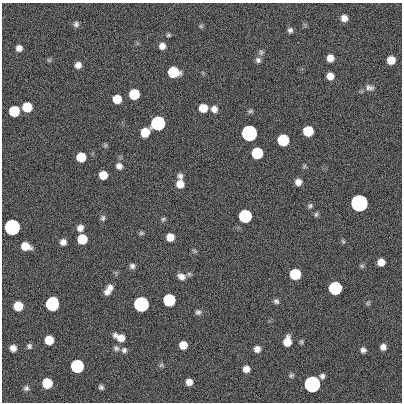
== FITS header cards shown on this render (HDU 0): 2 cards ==
NAXIS1  =                  400
NAXIS2  =                  400

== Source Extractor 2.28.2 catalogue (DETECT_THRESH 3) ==
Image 400 x 400 px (HDU 0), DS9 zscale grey, 1 PNG px = 1 image px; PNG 404 x 404 px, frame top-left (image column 1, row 400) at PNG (2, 3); no overlay
Background 0.642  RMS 34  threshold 101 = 3 sigma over >= 5 px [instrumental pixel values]
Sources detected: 88; all 88 listed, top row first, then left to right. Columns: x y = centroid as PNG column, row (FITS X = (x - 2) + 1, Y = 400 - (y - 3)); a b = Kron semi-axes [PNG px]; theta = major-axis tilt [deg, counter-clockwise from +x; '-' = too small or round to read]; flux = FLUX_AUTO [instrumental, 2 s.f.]
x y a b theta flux
344 18 7 7 - 1.6e+04
76 24 7 6 - 6.6e+03
201 26 6 5 - 3.4e+03
290 30 6 6 - 6.7e+03
168 35 6 4 18 3.6e+03
162 46 7 7 - 1.4e+04
19 48 7 6 - 1.2e+04
261 52 8 6 60 5.8e+03
330 58 6 6 - 1.8e+04
49 60 7 4 -44 3.2e+03
258 60 8 7 - 7.4e+03
391 60 7 6 - 3.2e+04
78 65 7 6 - 1.4e+04
173 72 8 7 - 1.2e+05
330 76 6 6 - 1.9e+04
369 87 12 8 -9 1.1e+04
134 94 7 7 - 1.2e+05
117 99 7 7 - 4.7e+04
27 107 7 7 - 7.2e+04
203 108 7 7 - 3.8e+04
214 109 8 7 - 1.4e+04
14 111 7 7 - 1.2e+05
250 111 8 5 1 4.3e+03
158 123 7 7 - 1.0e+06
308 131 7 7 - 9.1e+04
145 132 8 7 - 4.9e+04
249 133 7 7 - 3.5e+06
283 140 7 7 - 2.1e+05
105 145 6 5 - 3.6e+03
257 153 7 7 - 1.9e+05
81 157 7 7 - 5.7e+04
119 166 8 8 - 1.1e+04
103 175 7 6 - 3.5e+04
180 176 7 6 - 8.0e+03
298 182 6 6 - 1.5e+04
180 184 8 7 - 2.4e+04
359 203 7 7 - 1.1e+07
310 206 7 6 - 5.0e+03
316 214 7 5 72 4.1e+03
245 216 7 7 - 5.4e+05
103 218 8 6 77 5.7e+03
163 219 7 5 45 4.1e+03
12 227 7 7 - 2.9e+06
80 228 8 7 - 1.3e+04
141 233 7 5 13 4.0e+03
170 237 6 6 - 2.7e+04
82 239 7 7 - 7.7e+04
343 241 6 5 - 3.2e+03
63 242 6 6 - 1.2e+04
25 246 8 6 -16 3.6e+04
194 251 7 4 -45 3.5e+03
381 262 6 6 - 2.1e+04
132 266 7 6 - 7.5e+03
362 266 6 5 - 3.7e+03
295 274 7 7 - 1.4e+05
181 276 10 8 -24 1.4e+04
110 287 8 6 -40 9.3e+03
335 288 7 7 - 5.7e+05
107 292 8 7 - 1.2e+04
169 300 7 7 - 3.1e+05
276 301 6 6 - 5.8e+03
368 303 6 6 - 3.7e+03
52 304 8 7 - 6.1e+05
141 304 7 7 - 2.1e+06
18 306 7 7 - 5.0e+04
198 312 7 6 - 5.9e+03
120 337 12 7 -26 2.4e+04
49 340 7 7 - 4.8e+04
287 341 9 6 80 3.3e+04
301 342 6 5 - 3.6e+03
183 345 7 6 - 2.8e+04
29 346 7 6 - 5.8e+03
383 347 6 5 - 1.1e+04
13 348 6 6 - 1.3e+04
116 348 8 6 -40 6.0e+03
257 349 6 6 - 1.3e+04
124 350 7 7 - 6.8e+03
363 350 6 6 - 7.4e+03
161 365 6 5 - 4.0e+03
77 366 7 7 - 5.2e+05
246 369 7 6 - 1.6e+04
291 375 7 5 44 4.2e+03
322 376 6 6 - 6.9e+03
189 382 6 6 - 1.6e+04
47 383 7 7 - 9.8e+04
312 384 7 7 - 5.5e+06
101 387 5 4 - 5.2e+03
26 388 7 7 - 6.1e+03